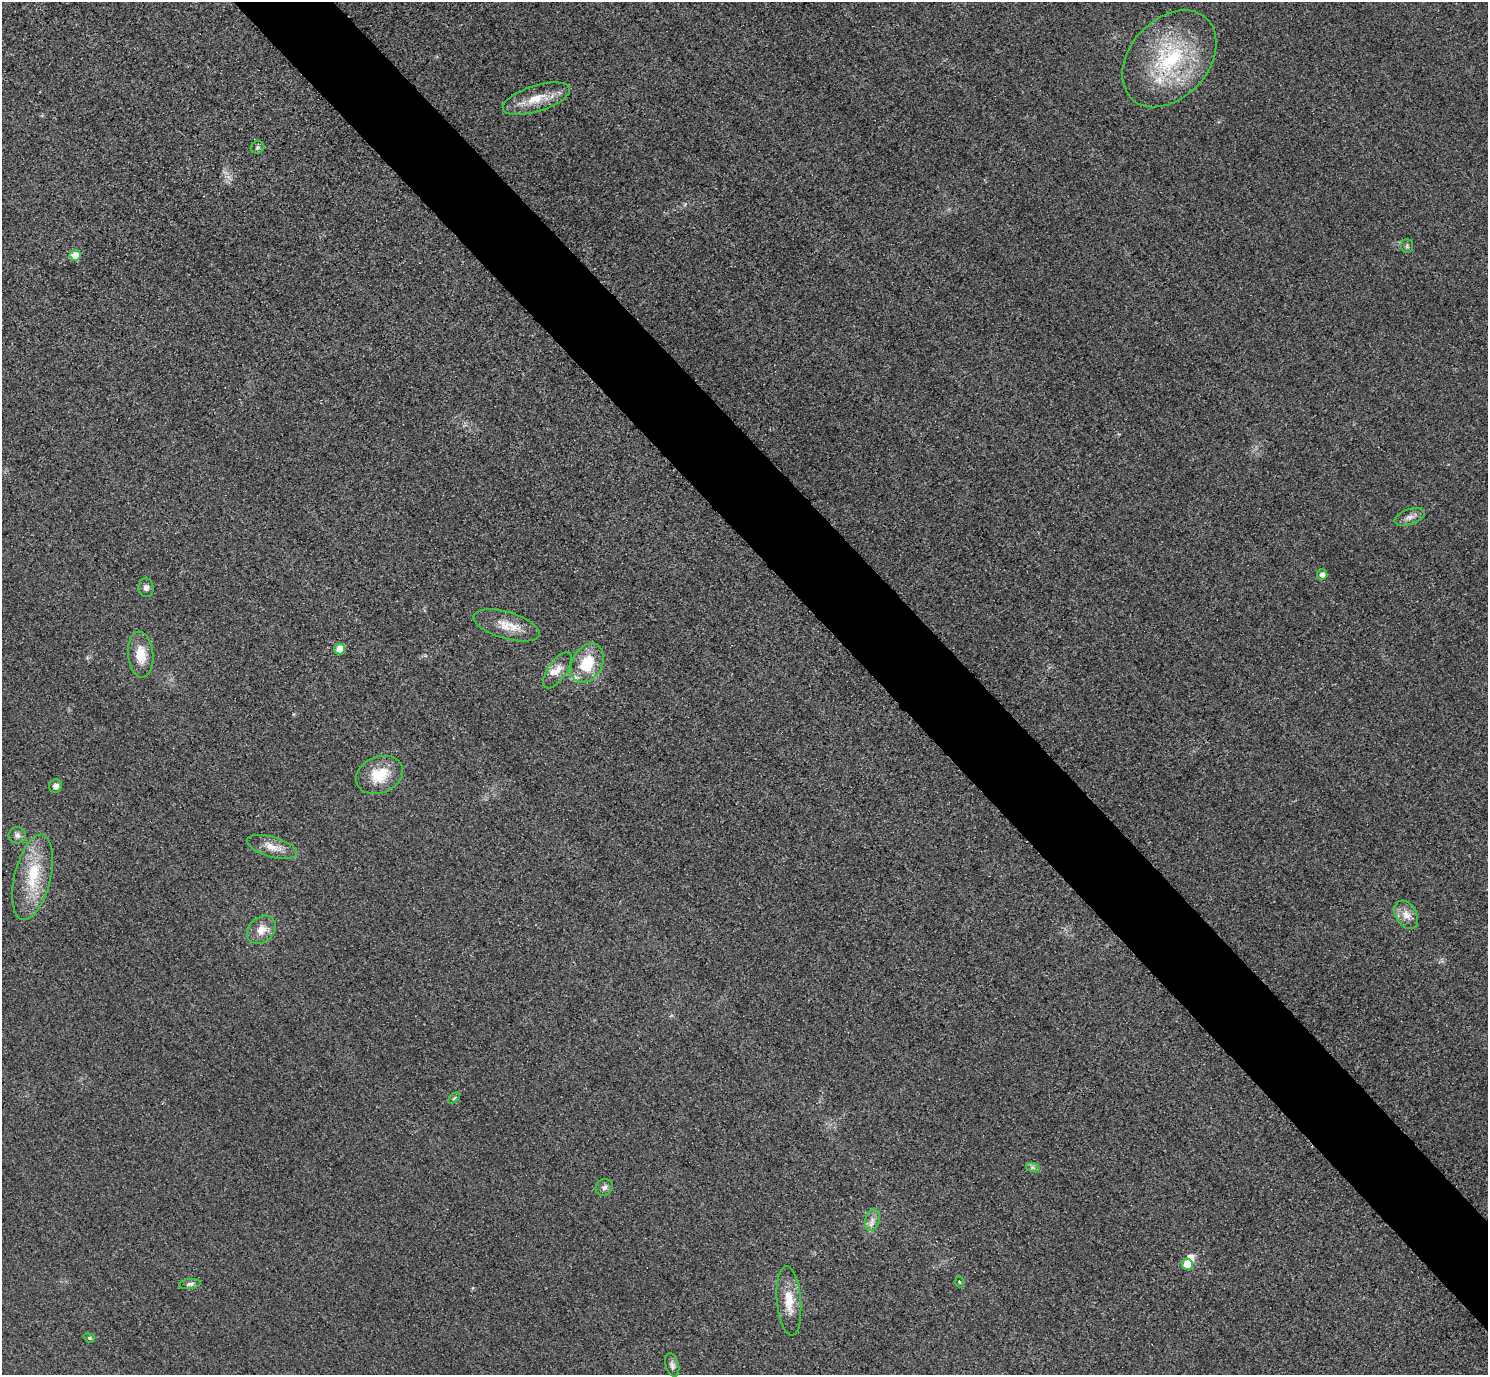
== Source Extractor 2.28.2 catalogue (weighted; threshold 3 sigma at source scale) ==
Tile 6 of 4 x 4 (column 2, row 2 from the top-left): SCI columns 1518-3003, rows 2931-4303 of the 6005 x 6003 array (HDU 1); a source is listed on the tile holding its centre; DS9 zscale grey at full resolution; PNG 1490 x 1377 px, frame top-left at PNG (2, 2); each listed source drawn as its Kron ellipse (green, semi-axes under 4 px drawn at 4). Shown black and unused: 6% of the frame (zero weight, under 3 of 4 exposures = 3% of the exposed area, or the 3 px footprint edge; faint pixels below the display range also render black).
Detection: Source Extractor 2.28.2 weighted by HDU 2 'WHT'; one run over the whole footprint, this tile lists its part. Background 0.0513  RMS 0.016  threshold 0.0718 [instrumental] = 3 sigma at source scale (4.5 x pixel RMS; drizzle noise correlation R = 1.50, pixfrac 1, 0.05/0.05 arcsec/px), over >= 5 px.
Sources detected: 33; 1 inside a brighter object's white glare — neither listed nor drawn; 2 inside a brighter listed object's ellipse — not listed separately; the other 30 listed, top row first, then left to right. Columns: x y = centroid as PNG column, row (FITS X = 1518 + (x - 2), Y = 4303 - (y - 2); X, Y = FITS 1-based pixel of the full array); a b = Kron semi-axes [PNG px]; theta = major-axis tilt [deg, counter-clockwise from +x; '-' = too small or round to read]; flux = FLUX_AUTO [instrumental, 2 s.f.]
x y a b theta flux
1169 59 55 39 48 180
536 99 35 13 17 38
257 147 7 6 - 3.5
1407 246 7 6 - 3.1
75 255 5 5 - 25
1410 517 15 7 19 9.8
1322 574 5 5 - 7.4
146 588 9 7 -83 6.7
506 625 34 13 -16 31
340 649 5 5 - 28
141 655 23 12 -85 33
587 663 21 15 61 56
557 670 21 9 55 16
379 775 24 18 23 45
55 786 7 6 - 7.4
17 835 9 8 - 6.6
272 847 26 10 -17 21
32 877 44 18 77 77
1406 915 15 10 -60 16
261 930 16 12 44 20
454 1098 6 4 45 2.2
1033 1168 7 4 -19 3.2
604 1187 9 8 - 6
872 1220 11 7 75 8.9
1187 1264 5 5 - 36
959 1282 5 3 - 1.5
190 1284 11 5 8 4.4
789 1301 35 12 -85 36
89 1338 6 4 -21 2.1
672 1365 12 6 -74 6